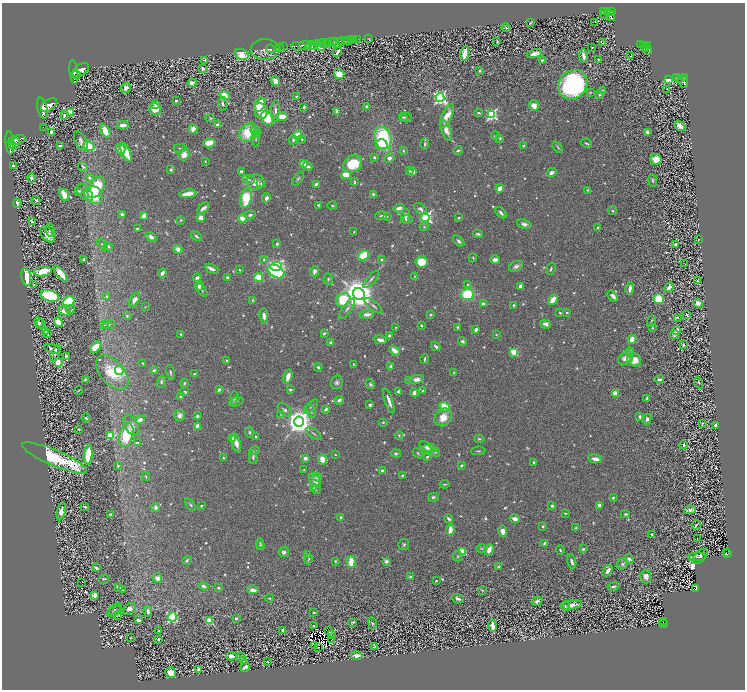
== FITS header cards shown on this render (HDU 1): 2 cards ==
NAXIS1  =                 1485
NAXIS2  =                 1375

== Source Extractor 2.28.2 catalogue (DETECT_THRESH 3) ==
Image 1485 x 1375 px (HDU 1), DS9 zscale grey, zoomed out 1/2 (1 PNG px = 2 x 2 image px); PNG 747 x 692 px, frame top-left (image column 1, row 1374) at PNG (2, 3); each listed source drawn as its Kron ellipse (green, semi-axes under 4 px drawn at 4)
Background 0.407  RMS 0.019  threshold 0.0557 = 3 sigma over >= 5 px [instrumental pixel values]
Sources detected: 1209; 145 cannot appear on this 1/2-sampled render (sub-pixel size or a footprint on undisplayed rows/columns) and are neither listed nor drawn; of the other 1064, the 500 brightest by FLUX_AUTO listed and drawn (564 fainter detections omitted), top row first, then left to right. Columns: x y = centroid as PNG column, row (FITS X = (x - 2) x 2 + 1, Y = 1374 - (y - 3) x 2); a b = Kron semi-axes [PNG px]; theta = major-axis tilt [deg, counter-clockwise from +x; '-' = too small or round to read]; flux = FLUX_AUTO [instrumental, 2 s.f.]
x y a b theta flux
604 12 4 1 - 120
607 12 2 2 - 130
611 12 3 2 - 290
605 14 2 1 - 4.8
610 15 6 3 -55 470
530 23 4 2 - 3.9
594 23 2 1 - 20
506 27 5 3 - 6.7
358 39 2 1 - 28
369 39 3 1 - 9.5
353 40 2 1 - 90
339 41 3 2 - 440
343 41 5 3 - 690
349 41 4 2 - 180
497 41 3 2 - 4.7
331 42 6 2 -6 1200
335 42 2 2 - 430
602 42 3 2 - 4.1
322 43 4 3 - 350
317 44 3 2 - 320
326 44 4 3 - 580
337 44 2 1 - 84
305 45 6 2 10 760
311 45 5 3 - 350
640 45 4 2 - 94
643 45 4 2 - 110
648 45 3 2 - 290
298 46 7 3 0 1100
314 46 4 2 - 380
321 46 4 2 - 170
283 47 3 1 - 13
592 47 3 2 - 3.8
280 48 2 1 - 6.5
646 48 4 2 - 180
265 49 14 10 0 32
270 49 4 3 - 6.3
647 49 5 3 - 270
337 52 5 2 - 11
242 54 7 5 -16 78
465 54 7 3 79 110
535 54 8 3 14 36
583 56 7 3 -80 16
630 56 2 1 - 70
598 59 3 2 - 4.1
205 60 4 3 - 4.6
542 60 4 3 - 5.9
203 69 4 4 - 11
81 70 9 5 38 3900
480 71 4 3 - 4.9
74 72 12 3 -85 2200
339 74 5 4 - 85
76 75 4 3 - 780
677 78 4 2 - 110
680 78 4 2 - 160
685 78 2 2 - 250
668 79 3 2 - 180
275 81 5 3 - 60
683 81 7 4 -64 520
192 83 4 3 - 34
573 85 16 13 44 920
126 88 5 5 - 20
667 89 2 1 - 83
603 90 4 3 - 4.3
590 93 3 3 - 4.1
599 95 3 2 - 5.7
225 96 5 4 - 60
297 96 4 3 - 6
440 98 4 4 - 1000
176 101 2 2 - 16
155 104 4 3 - 8.7
222 104 7 3 -83 10
49 105 9 5 36 3400
260 105 8 5 61 93
534 106 5 5 - 38
304 107 3 2 - 8.5
367 107 4 3 - 7.4
42 108 11 5 -77 3100
155 109 6 6 - 58
261 111 8 6 -66 51
275 111 10 3 88 13
336 111 4 2 - 13
71 112 3 3 - 210
479 113 4 2 - 5.8
64 115 4 4 - 7.8
492 115 4 4 - 560
447 116 13 5 64 63
282 117 6 3 -3 51
403 117 4 3 - 5.2
405 117 6 3 -13 4.9
210 118 5 4 - 4.7
267 118 7 6 - 120
123 125 6 3 2 25
218 125 3 3 - 19
680 126 6 4 -29 34
43 127 2 1 - 8.5
193 129 4 4 - 32
256 130 5 4 - 11
446 130 10 5 -69 35
105 131 8 4 -61 62
52 132 4 3 - 19
647 132 3 3 - 23
248 133 10 8 48 130
256 133 4 3 - 5.8
297 135 5 4 - 53
495 136 4 3 - 6.5
383 138 11 8 -71 290
500 138 4 3 - 5.9
256 139 7 2 89 4.8
302 139 3 3 - 5.2
17 140 9 4 13 2700
293 140 4 3 - 9.5
81 141 10 5 -63 18
10 143 12 3 -84 2500
209 143 6 4 13 50
586 143 6 2 -26 6.1
15 144 6 3 69 1000
425 144 5 3 - 6.5
12 145 2 2 - 380
382 145 6 5 - 92
523 145 3 2 - 4.3
60 146 3 2 - 11
89 146 6 4 -26 120
558 147 6 3 -48 5.1
180 148 6 3 1 5.8
121 149 5 5 - 21
458 150 5 3 - 6.8
403 151 3 3 - 6.2
126 152 10 4 -65 71
184 155 6 5 - 39
374 157 2 2 - 16
389 158 5 4 - 17
656 159 5 5 - 45
205 161 3 2 - 3.6
303 164 4 3 - 64
353 164 10 8 33 130
13 165 3 2 - 20
308 166 5 3 - 15
83 167 5 3 - 6.8
171 170 4 3 - 6.9
410 171 4 3 - 5.4
241 172 3 3 - 23
413 172 4 3 - 14
551 173 5 4 - 14
346 175 5 4 - 66
31 178 5 3 - 14
89 178 4 3 - 7.6
298 179 8 3 53 6.6
249 180 6 2 -5 4.2
653 180 6 3 -82 6.3
255 182 9 7 1 45
354 182 3 2 - 5.1
261 183 4 4 - 5
316 184 4 3 - 11
96 187 12 7 58 160
500 188 4 4 - 29
588 190 4 4 - 5.3
79 191 3 3 - 4.9
85 192 10 6 -49 18
188 194 8 3 9 48
373 194 4 3 - 5.3
64 195 6 3 -67 81
93 195 10 8 -50 140
246 198 10 5 80 160
266 198 5 4 - 14
36 200 4 3 - 7.1
17 203 5 3 - 13
319 205 3 2 - 6.1
332 206 4 3 - 4
203 208 7 3 40 19
399 208 5 3 - 22
420 209 7 4 -37 15
613 211 4 4 - 4.8
501 213 7 3 -44 10
122 214 3 2 - 12
250 215 6 3 18 9.5
144 216 4 4 - 38
381 216 6 2 10 5.9
405 216 7 4 83 16
387 217 4 3 - 3.9
201 218 4 4 - 28
242 218 4 4 - 38
426 218 4 4 - 750
458 218 2 2 - 4.4
407 219 6 3 5 7
181 220 3 3 - 4.1
32 222 3 2 - 43
524 224 7 4 -17 14
424 227 4 3 - 4.4
598 228 3 2 - 4.5
137 229 3 2 - 4.7
50 230 7 4 -78 6.2
354 232 3 2 - 5.8
48 234 9 6 -49 42
478 234 5 3 - 7.9
196 236 6 3 -31 8.9
151 237 6 4 -37 17
698 240 4 3 - 4.2
459 241 7 3 -43 11
277 244 4 3 - 6.1
675 244 3 2 - 14
102 245 6 4 -55 7.9
108 246 5 3 - 9.9
178 249 4 3 - 28
364 255 6 4 42 140
473 258 4 2 - 4.1
84 259 3 2 - 6.1
264 259 3 3 - 3.6
382 260 4 3 - 6.8
495 260 4 3 - 18
421 262 6 5 - 95
685 264 2 2 - 4.3
516 266 7 4 28 14
276 267 5 4 - 420
211 269 7 3 -25 16
551 269 6 3 72 6.7
239 270 3 2 - 4.3
43 271 9 4 10 130
276 271 9 6 -30 460
314 271 5 4 - 19
162 273 4 2 - 17
61 274 10 4 -50 52
26 277 9 5 -81 110
228 277 4 3 - 8.4
258 277 4 3 - 130
414 277 4 2 - 3.8
197 278 4 3 - 14
328 279 5 4 - 6
371 279 11 3 49 10
698 281 4 3 - 6.2
34 284 3 2 - 6.1
468 285 4 3 - 6.2
199 286 5 3 - 15
520 286 4 4 - 16
669 287 5 4 - 29
630 288 6 3 80 20
202 290 7 3 -51 5.8
359 294 6 5 - 7400
467 294 7 6 - 130
50 296 9 5 -15 350
107 296 4 4 - 9
613 296 6 3 -49 16
659 299 5 5 - 130
135 300 7 4 59 28
253 300 4 3 - 4
343 300 7 6 - 150
553 300 6 3 55 75
69 301 6 4 25 250
698 303 5 4 - 29
483 304 3 3 - 13
514 305 3 3 - 4.3
373 306 11 3 -38 9.3
145 307 4 3 - 3.7
347 309 12 3 54 12
70 310 4 3 - 4.7
65 311 6 3 -23 30
567 312 2 2 - 6.3
560 313 3 2 - 4.9
367 314 7 4 3 20
687 314 3 2 - 3.9
430 315 3 3 - 3.9
127 316 4 4 - 6.1
264 316 7 4 -82 20
677 317 3 2 - 4.7
651 321 6 2 66 3.9
58 322 5 4 - 120
38 323 5 3 - 10
41 324 5 4 - 7.7
545 324 5 4 - 17
104 325 4 3 - 4.9
109 325 6 4 9 8.6
421 326 3 2 - 4.9
395 327 2 2 - 5.4
457 327 3 3 - 5.8
652 328 4 2 - 3.9
476 330 3 3 - 11
676 330 4 3 - 34
45 332 4 2 - 4.4
47 333 3 2 - 4.7
324 333 4 3 - 7.9
181 334 3 3 - 4.3
496 335 2 2 - 5
675 335 4 3 - 8
389 336 3 2 - 13
632 339 4 3 - 40
380 340 7 3 -13 20
462 341 5 3 - 8.8
331 343 4 3 - 9.2
683 345 3 2 - 6.2
436 346 5 2 - 10
96 347 7 3 46 68
53 349 8 3 -15 18
394 350 6 3 -34 33
514 352 3 3 - 170
630 352 4 3 - 14
55 353 8 3 63 7.6
66 356 4 2 - 8.9
626 358 8 5 33 32
425 359 5 2 - 6.2
634 360 7 6 - 49
227 361 2 2 - 4.1
58 362 5 4 - 77
143 363 3 2 - 5.4
354 364 4 3 - 4.8
318 367 4 3 - 7
391 367 3 3 - 15
155 370 3 3 - 15
119 371 4 4 - 460
112 372 21 11 -49 130
170 372 8 3 -74 7.2
454 373 4 3 - 3.9
195 374 3 2 - 5.6
288 377 7 3 74 37
85 379 3 3 - 4.6
417 379 7 4 9 24
659 379 5 3 - 9.4
409 380 2 2 - 40
161 382 6 3 77 6.5
337 382 7 6 - 11
184 383 4 3 - 5.9
699 383 6 3 -65 4.9
370 384 5 4 - 7.2
219 389 3 3 - 11
79 390 4 2 - 3.7
290 390 4 3 - 5.5
423 390 3 3 - 4.6
398 391 3 3 - 8.1
185 392 3 2 - 4.5
414 393 4 3 - 17
615 393 4 4 - 49
180 396 3 2 - 4.3
234 398 6 4 81 8.4
647 398 4 3 - 5.9
339 400 5 3 - 13
389 401 13 3 -72 26
236 402 7 3 18 6.8
370 405 3 2 - 11
311 407 9 3 45 6.3
445 407 5 4 - 77
326 409 3 3 - 11
285 410 8 5 -43 11
311 412 7 3 -60 7.2
179 415 6 5 - 17
281 415 4 3 - 5.6
197 416 4 3 - 8.4
443 417 9 8 - 49
640 417 3 3 - 9.4
86 418 4 2 - 6.4
647 419 5 4 - 11
140 420 5 3 - 24
299 422 5 5 - 5100
383 422 5 3 - 4.4
702 423 4 3 - 4.3
131 425 11 6 -64 27
716 425 4 3 - 37
198 426 4 3 - 35
79 429 3 2 - 6.5
250 432 6 4 -76 6.2
314 434 9 3 -38 6.5
126 435 12 6 76 190
399 435 4 3 - 4.8
111 436 4 3 - 210
256 437 3 2 - 6.3
233 438 4 3 - 13
479 439 5 3 - 4.6
137 443 2 2 - 13
236 443 10 4 -75 30
684 445 4 3 - 7.6
428 447 9 4 -22 19
254 450 5 3 - 4.5
427 450 5 3 - 26
478 451 7 2 1 4.9
436 452 4 3 - 3.8
396 453 5 4 - 6.7
418 453 6 3 -50 4.4
88 455 10 3 83 140
335 455 2 2 - 4.3
253 457 6 3 88 7.9
427 457 3 3 - 4.7
55 458 35 8 -23 370
223 458 3 2 - 4.7
305 458 3 2 - 25
322 459 5 3 - 68
595 459 7 3 -11 23
534 462 4 3 - 5.1
461 465 3 2 - 7.5
118 466 3 3 - 5.3
304 470 3 3 - 4.2
382 471 3 3 - 12
402 475 3 2 - 5.6
146 477 4 3 - 3.9
317 477 5 4 - 12
315 481 8 5 -52 21
444 484 5 2 - 4.5
314 487 3 2 - 6.6
316 489 4 3 - 4
433 497 5 3 - 7.9
613 498 3 2 - 8
191 505 7 3 -52 6
599 505 3 2 - 22
201 506 2 2 - 4.1
552 506 4 3 - 5.5
85 507 3 2 - 7.6
155 507 4 3 - 14
690 510 6 3 10 15
61 511 9 4 78 23
565 513 3 2 - 5.1
111 514 3 2 - 5.7
625 514 4 3 - 7.8
341 517 3 3 - 7.1
449 519 5 3 - 9.7
515 519 5 3 - 28
696 525 5 2 - 4.8
543 526 3 3 - 6.3
576 528 3 2 - 6.9
450 530 5 3 - 43
503 531 6 4 -81 26
651 534 3 2 - 3.7
697 538 2 1 - 6.7
260 543 5 3 - 4.6
545 543 3 3 - 18
260 545 4 3 - 6.7
404 545 6 5 - 7
481 548 5 3 - 4.4
583 549 3 2 - 5.8
489 550 6 3 64 32
560 550 4 2 - 4.8
463 551 4 3 - 75
284 552 5 5 - 13
726 552 2 1 - 12
308 554 3 2 - 21
727 554 3 2 - 68
457 556 5 3 - 4.6
697 557 9 3 3 5.5
700 557 9 5 46 8.7
309 559 5 3 - 4.1
629 559 5 3 - 13
187 560 5 3 - 5.9
336 561 4 3 - 4
386 561 3 3 - 15
351 562 6 3 -89 68
572 562 7 3 -75 14
622 564 6 5 - 9.3
499 567 3 2 - 11
96 568 3 2 - 13
607 571 6 3 54 21
410 576 4 3 - 5.1
646 576 7 5 -84 21
157 578 5 4 - 24
103 579 5 3 - 5.1
436 581 2 2 - 4.1
82 582 2 1 - 22
204 586 5 3 - 15
119 587 3 3 - 15
614 587 6 2 14 7.9
219 588 4 2 - 4.2
695 589 3 2 - 56
122 590 4 2 - 4.9
253 590 5 3 - 17
482 590 4 3 - 3.6
95 595 3 3 - 28
270 598 4 3 - 4.2
458 598 6 2 -22 12
537 601 6 4 29 12
572 605 10 4 8 30
565 606 4 3 - 4.7
115 609 7 2 35 4.2
129 609 7 5 38 21
114 611 8 4 24 7.3
148 612 5 3 - 19
314 613 3 3 - 4.3
118 615 2 2 - 22
172 617 4 4 - 530
236 618 3 3 - 7.7
138 620 3 2 - 17
209 621 3 3 - 200
353 622 3 2 - 5.8
664 622 2 1 - 8.2
662 623 2 2 - 8.6
372 624 6 3 -76 4.4
664 624 4 1 - 44
313 626 2 2 - 5.3
493 626 6 3 -81 28
283 630 4 3 - 15
329 630 2 1 - 3.9
158 631 2 2 - 3.6
331 635 3 1 - 3.9
130 638 2 2 - 3.9
158 639 3 3 - 7.3
331 640 2 2 - 4.8
314 646 2 1 - 5.1
375 646 4 3 - 6.5
319 647 2 1 - 11
231 656 5 3 - 25
356 656 6 3 3 20
241 657 4 3 - 8.2
243 661 4 3 - 3.9
268 662 2 2 - 3.6
245 667 5 3 - 8.7
198 669 3 2 - 15
170 673 5 5 - 55
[564 fainter detections neither listed nor drawn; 145 sub-pixel or undisplayed-footprint detections neither listed nor drawn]